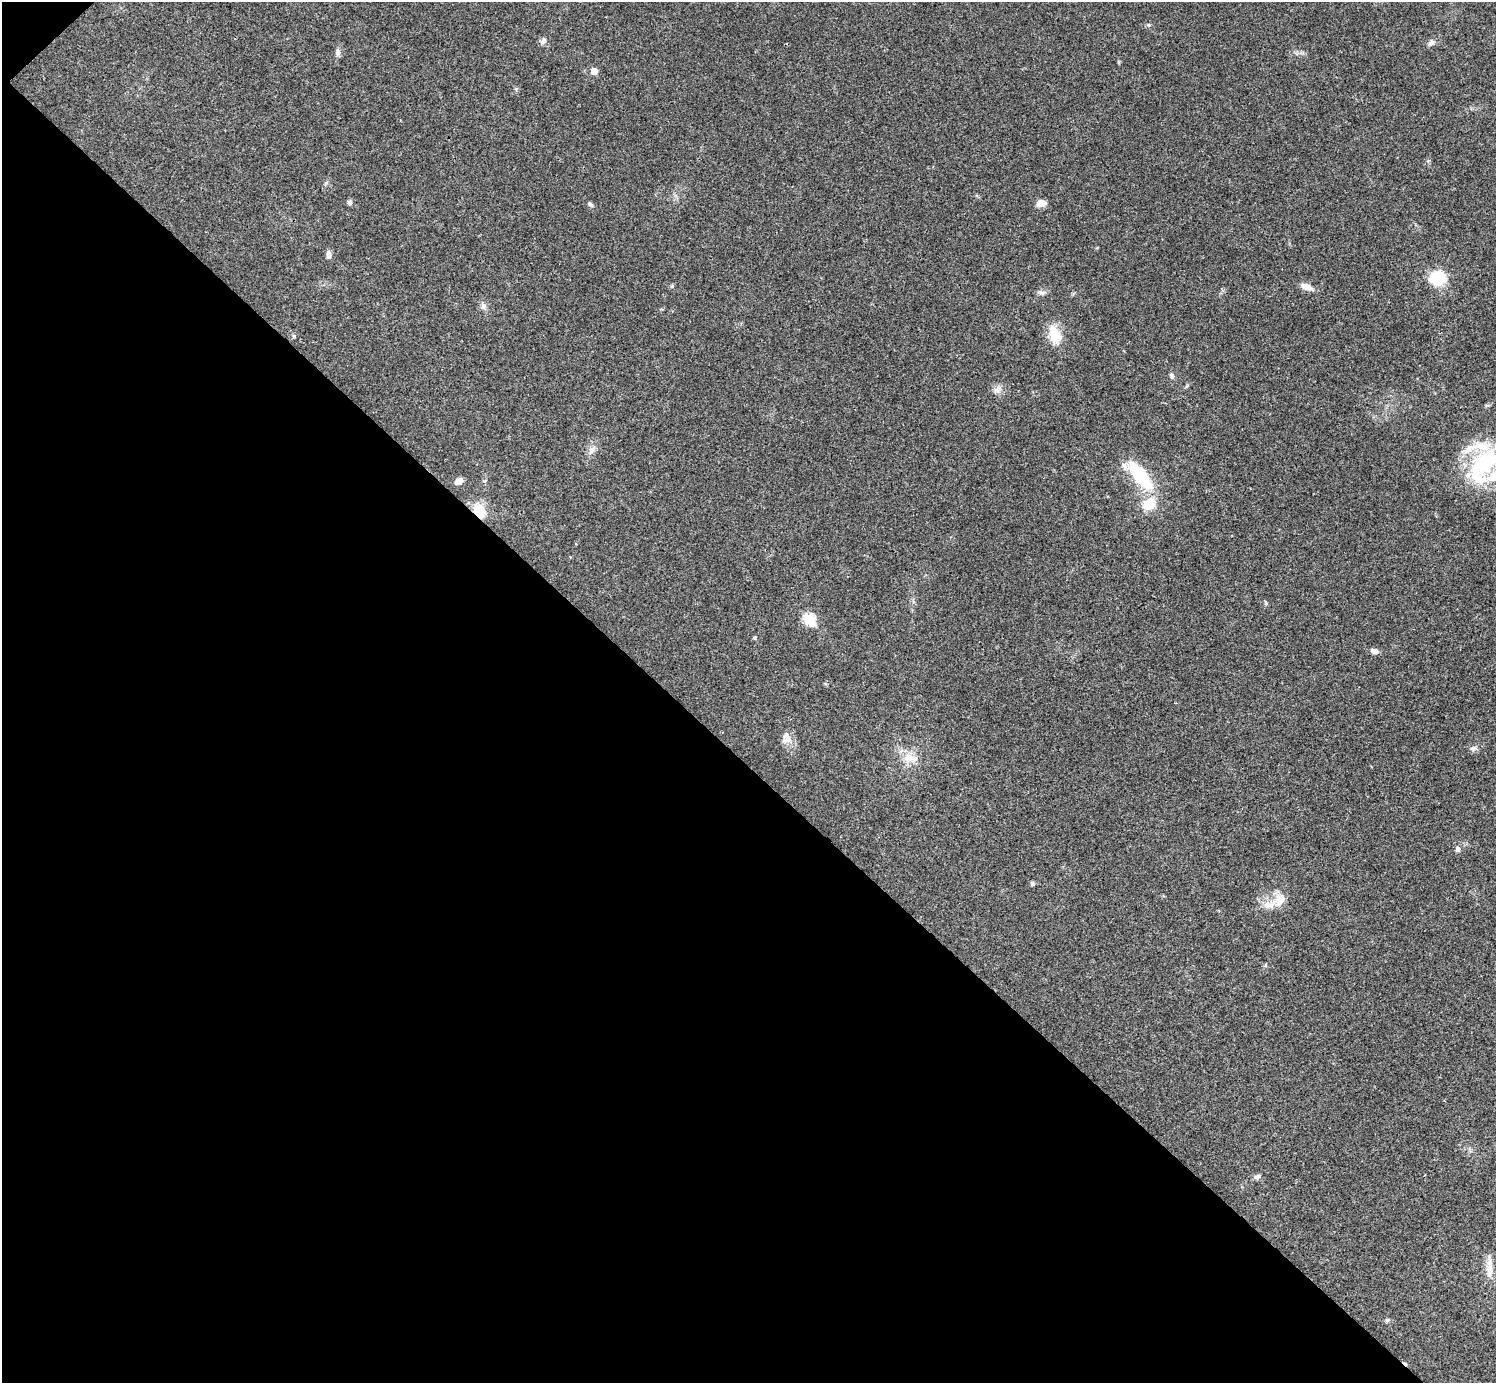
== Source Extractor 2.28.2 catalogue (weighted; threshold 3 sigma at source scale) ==
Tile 9 of 4 x 4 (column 1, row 3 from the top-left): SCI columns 7-1500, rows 1682-3062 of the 5983 x 5983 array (HDU 1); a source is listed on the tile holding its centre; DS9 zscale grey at full resolution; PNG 1498 x 1385 px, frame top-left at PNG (2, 2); no overlay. Shown black and unused: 45% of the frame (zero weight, under 3 of 4 exposures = <1% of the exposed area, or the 3 px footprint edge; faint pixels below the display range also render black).
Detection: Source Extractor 2.28.2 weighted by HDU 2 'WHT'; one run over the whole footprint, this tile lists its part. Background 0.0195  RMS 0.004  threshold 0.0181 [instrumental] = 3 sigma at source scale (4.5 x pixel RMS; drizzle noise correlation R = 1.50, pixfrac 1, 0.05/0.05 arcsec/px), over >= 5 px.
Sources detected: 42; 1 cosmic-ray / hot-pixel residue — not listed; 5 inside a brighter listed object's ellipse — not listed separately; the other 36 listed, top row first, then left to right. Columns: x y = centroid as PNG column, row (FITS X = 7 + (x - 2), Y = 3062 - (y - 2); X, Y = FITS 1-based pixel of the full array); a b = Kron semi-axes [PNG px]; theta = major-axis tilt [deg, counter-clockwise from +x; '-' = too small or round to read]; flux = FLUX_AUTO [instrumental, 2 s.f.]
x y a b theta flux
1148 25 5 3 - 0.39
543 41 9 6 58 1.4
1431 43 10 7 32 1.5
338 52 10 6 86 1.4
594 71 6 5 - 3.4
349 202 8 6 2 0.87
1041 203 9 6 9 3.9
590 204 7 5 -45 0.81
328 255 8 6 -85 1.7
1437 278 13 12 - 18
672 286 6 4 46 0.51
1306 287 15 8 -22 2.8
1041 293 9 4 -8 1
483 306 8 7 - 1.4
1055 335 22 13 -67 8.5
1172 375 8 5 -70 0.75
997 390 12 7 83 1.8
592 450 12 7 59 2
1485 462 46 28 48 35
1140 476 29 11 -52 28
458 481 8 6 33 2.6
1149 504 15 12 16 8.2
479 511 15 11 -65 10
1266 603 6 4 -69 0.63
809 619 7 6 - 26
754 638 5 5 - 0.6
1375 651 8 6 -13 1.7
787 737 18 10 -62 3.7
1473 748 10 7 11 1.3
909 758 15 12 6 5.1
1458 849 8 6 -79 1.1
1032 884 5 5 - 0.8
1280 899 16 13 67 5.1
1258 1176 9 6 27 1.2
1490 1270 23 8 87 4.1
1387 1320 6 5 - 0.61
Overlapping masked pixels (flux is a lower limit): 1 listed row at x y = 479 511
Isophote crosses this tile's border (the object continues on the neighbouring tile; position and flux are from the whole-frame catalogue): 1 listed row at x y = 1485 462
Unlisted compact peaks at least as high as the median listed source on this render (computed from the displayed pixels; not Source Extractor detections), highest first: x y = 294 336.